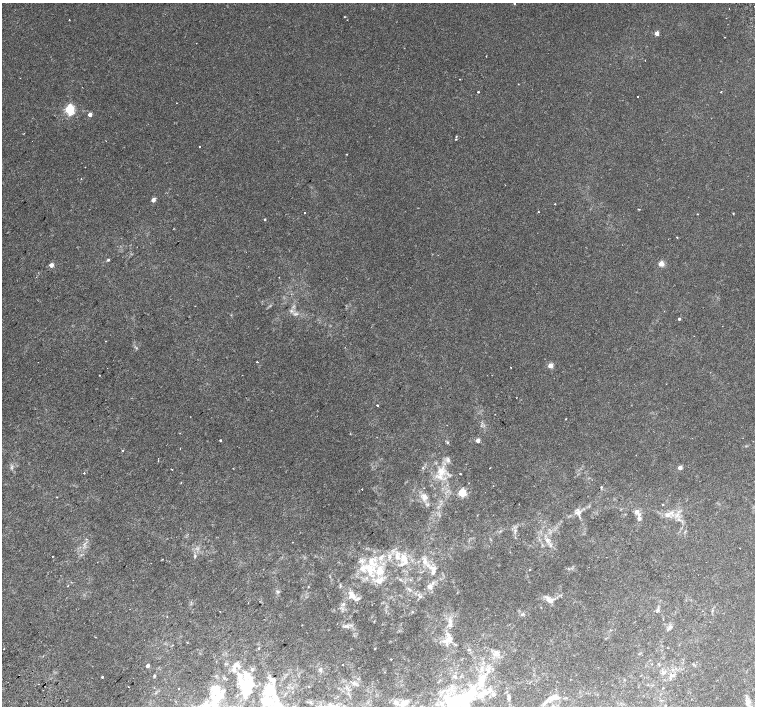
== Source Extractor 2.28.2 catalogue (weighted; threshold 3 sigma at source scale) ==
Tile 7 of 4 x 4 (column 3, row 2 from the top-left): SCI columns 3055-4560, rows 3013-4419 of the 6116 x 6089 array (HDU 1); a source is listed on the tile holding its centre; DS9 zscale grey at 2 x 2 block average (1 PNG px = mean of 2 x 2 image px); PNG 757 x 708 px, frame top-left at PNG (2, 3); no overlay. Shown black and unused: <1% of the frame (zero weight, under 2 of 3 exposures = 3% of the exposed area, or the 3 px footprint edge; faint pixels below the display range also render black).
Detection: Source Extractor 2.28.2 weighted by HDU 2 'WHT'; one run over the whole footprint, this tile lists its part. Background 0.00381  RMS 0.0025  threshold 0.0111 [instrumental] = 3 sigma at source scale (4.5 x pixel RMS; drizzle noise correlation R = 1.50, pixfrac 1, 0.0396/0.0396 arcsec/px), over >= 5 px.
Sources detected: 152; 3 inside a brighter object's white glare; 5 cosmic-ray / hot-pixel residue — not listed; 24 inside a brighter listed object's ellipse — not listed separately; the other 120 listed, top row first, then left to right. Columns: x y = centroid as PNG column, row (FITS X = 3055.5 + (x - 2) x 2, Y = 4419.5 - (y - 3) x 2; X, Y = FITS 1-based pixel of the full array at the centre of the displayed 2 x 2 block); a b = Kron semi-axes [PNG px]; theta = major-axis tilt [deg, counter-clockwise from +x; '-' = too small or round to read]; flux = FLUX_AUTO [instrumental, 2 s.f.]
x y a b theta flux
514 3 2 2 - 0.87
729 8 2 2 - 0.25
344 17 2 2 - 0.25
69 19 2 2 - 0.17
657 33 3 2 - 6.5
725 37 2 2 - 0.3
645 60 2 2 - 0.2
20 78 2 2 - 0.18
459 79 2 2 - 0.35
518 84 2 2 - 0.2
478 92 2 2 - 1.1
721 92 2 2 - 0.33
638 96 2 2 - 0.56
70 109 4 3 - 63
90 114 2 2 - 3.8
456 137 3 2 - 0.33
456 139 2 2 - 0.55
106 141 2 2 - 0.33
199 147 2 2 - 0.23
346 154 2 2 - 0.29
81 179 2 2 - 0.27
153 200 3 2 - 4.6
555 204 2 2 - 0.64
639 209 3 2 - 0.36
538 212 2 2 - 0.38
305 213 2 2 - 0.58
733 213 2 2 - 0.36
697 214 2 2 - 0.28
265 220 3 2 - 0.5
677 237 2 2 - 0.45
108 260 3 2 - 0.76
661 264 3 3 - 11
51 265 3 2 - 4.9
679 319 2 2 - 1
257 362 2 2 - 0.7
550 365 3 3 - 9.6
516 398 2 2 - 0.16
377 405 2 2 - 9.4
495 414 2 2 - 0.21
566 419 2 2 - 0.26
220 440 2 2 - 0.51
478 440 3 2 - 4
447 442 3 3 - 0.83
123 451 2 2 - 1
158 461 2 2 - 0.36
680 467 2 2 - 4.7
423 468 3 3 - 0.49
172 470 2 2 - 0.4
84 473 2 2 - 1.4
441 473 22 10 72 11
460 474 2 2 - 0.58
462 492 3 3 - 37
57 497 2 2 - 0.29
424 497 10 7 -72 3.7
663 504 2 2 - 0.58
637 511 4 4 - 2.3
579 513 8 3 3 1.3
477 515 2 2 - 0.25
667 515 5 5 - 1.5
639 519 5 2 - 0.7
678 519 3 2 - 0.54
547 540 6 3 72 1.4
293 542 2 2 - 0.21
740 548 2 2 - 0.17
53 556 2 2 - 0.66
195 556 4 3 - 0.61
381 558 4 4 - 1.2
404 558 11 7 -58 5.3
362 560 4 2 - 0.74
371 561 12 7 -84 5.2
97 562 2 2 - 0.17
425 562 8 6 -90 3
362 568 9 7 50 3.8
433 568 9 4 -16 2.4
530 570 2 2 - 1
380 572 13 10 -1 8.5
71 582 2 2 - 0.73
430 586 8 5 -63 2
308 587 3 2 - 0.32
277 591 5 3 - 0.75
352 596 15 8 -50 4.9
550 600 12 7 -29 3.9
343 604 4 3 - 0.74
130 609 2 2 - 0.64
657 611 5 3 - 0.78
522 614 4 2 - 0.62
450 622 6 4 -45 1.4
347 627 4 2 - 0.68
670 627 7 4 36 1.4
449 639 11 7 43 4.2
173 645 2 2 - 0.49
258 648 3 2 - 0.61
375 648 2 2 - 0.35
4 649 2 2 - 0.8
469 650 3 2 - 0.38
391 659 2 2 - 0.47
658 663 3 2 - 0.34
237 664 9 5 -45 2.1
652 664 3 2 - 0.37
147 665 3 2 - 2.1
342 665 2 2 - 0.19
320 670 6 3 -18 0.84
663 672 7 5 -70 1.4
154 676 5 2 - 0.57
102 677 2 2 - 1.8
319 681 2 2 - 0.18
128 687 2 2 - 0.35
247 687 21 15 71 14
309 687 2 2 - 0.95
663 688 2 2 - 0.44
215 689 15 13 63 9.6
270 690 19 15 -36 15
493 694 4 3 - 0.74
446 696 11 7 48 5.4
509 697 6 4 -75 0.99
466 698 42 16 53 40
556 698 9 5 14 3
748 702 8 6 83 2.7
404 703 13 7 19 4.8
205 706 15 8 56 7.4
Isophote crosses this tile's border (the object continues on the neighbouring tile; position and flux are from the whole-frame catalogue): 3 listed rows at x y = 514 3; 466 698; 205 706
Diffuse or blended objects may show on this block-average render without a row.